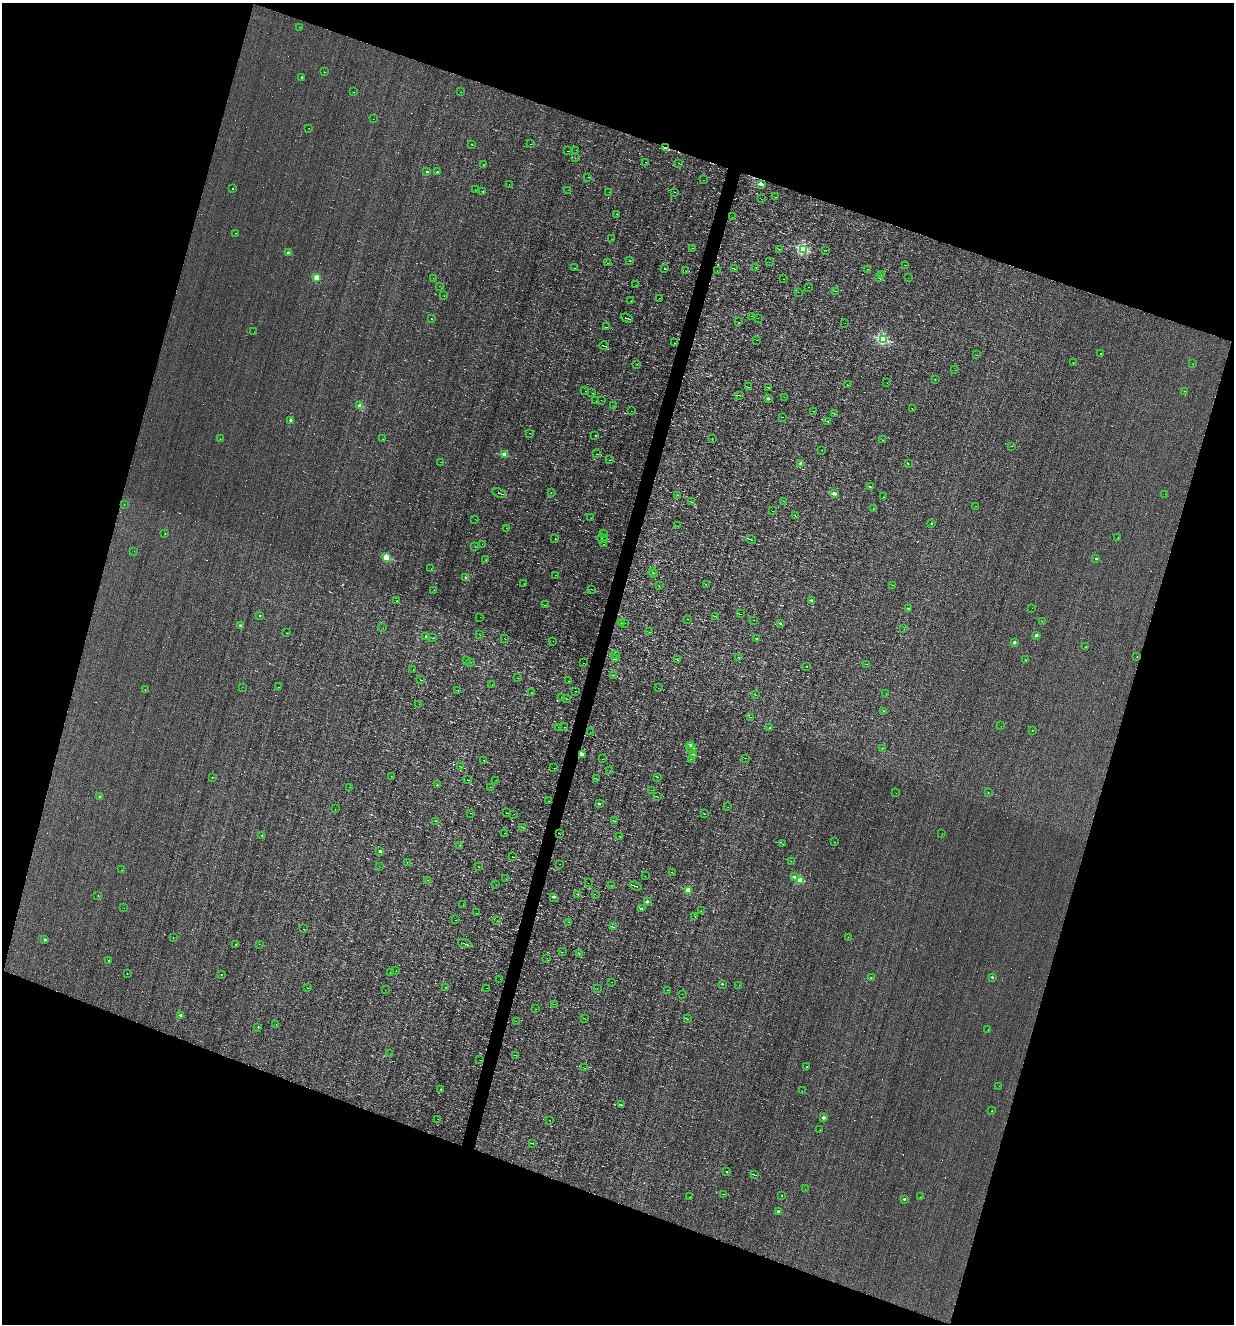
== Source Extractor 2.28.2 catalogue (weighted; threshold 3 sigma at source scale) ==
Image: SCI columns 252-5177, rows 1-5287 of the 5302 x 5287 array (HDU 1 of 3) = the unmasked area's bounding box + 8 px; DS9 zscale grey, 4 x 4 block average (1 PNG px = mean of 4 x 4 image px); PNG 1236 x 1326 px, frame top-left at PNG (2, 3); each listed source drawn as its Kron ellipse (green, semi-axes under 4 px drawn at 4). Shown black and unused: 38% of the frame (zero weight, under 4 of 8 exposures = <1% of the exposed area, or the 3 px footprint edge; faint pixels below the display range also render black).
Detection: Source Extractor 2.28.2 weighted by HDU 2 'WHT'. Background 0.00382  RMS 0.031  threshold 0.127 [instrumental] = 3 sigma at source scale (4.09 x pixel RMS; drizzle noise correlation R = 1.36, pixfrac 0.8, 0.05/0.05 arcsec/px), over >= 5 px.
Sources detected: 558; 37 too faint to see at this stretch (4 x 4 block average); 150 cosmic-ray / hot-pixel residue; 1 long thin detection or spike segment (spike, bleed or trail) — neither listed nor drawn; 3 inside a brighter listed object's ellipse — not listed separately; the other 367 listed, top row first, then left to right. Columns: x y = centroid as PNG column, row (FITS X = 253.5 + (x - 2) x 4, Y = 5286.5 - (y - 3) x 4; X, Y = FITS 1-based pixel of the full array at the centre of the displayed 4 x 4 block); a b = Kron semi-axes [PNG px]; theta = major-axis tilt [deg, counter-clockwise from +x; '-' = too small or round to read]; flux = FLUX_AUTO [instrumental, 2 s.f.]
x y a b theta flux
299 27 2 2 - 2.9
324 72 2 2 - 8
302 77 2 2 - 53
353 92 2 2 - 3.3
460 92 2 2 - 2.3
373 119 2 2 - 2.2
309 128 2 2 - 4.5
472 144 2 2 - 4.8
530 144 2 2 - 4.7
665 148 2 2 - 370
576 150 2 2 - 2.4
567 151 2 2 - 2.8
575 158 2 2 - 2.1
645 162 2 2 - 4.1
679 163 2 2 - 5.8
483 165 2 2 - 11
427 172 2 2 - 33
437 172 2 2 - 58
588 177 2 2 - 5
703 180 2 2 - 2.9
761 184 2 2 - 300
509 185 2 2 - 2.3
232 189 2 2 - 5.9
475 190 2 2 - 3
568 190 2 2 - 2.3
483 191 2 2 - 24
609 192 2 2 - 2.3
674 192 2 2 - 3.5
775 197 2 2 - 3.8
761 199 2 2 - 3.2
616 214 2 2 - 31
732 217 2 2 - 1.9
235 233 2 2 - 5
612 239 2 2 - 2.9
692 248 2 2 - 2.2
779 249 2 2 - 4.7
803 249 2 2 - 2300
826 251 2 2 - 3.1
288 253 2 2 - 150
630 261 2 2 - 10
769 262 2 2 - 2.1
607 263 2 2 - 4.7
905 265 2 2 - 14
574 268 2 2 - 4.8
664 268 2 2 - 17
756 268 2 2 - 2.4
735 269 2 2 - 9.4
868 269 2 2 - 2.6
685 271 2 2 - 2.6
717 271 2 2 - 2
881 275 2 2 - 2.7
316 277 2 2 - 570
880 277 2 2 - 19
433 278 2 2 - 17
908 278 2 2 - 2
783 279 2 2 - 2
636 285 2 2 - 3.5
439 286 2 2 - 2.8
808 287 2 2 - 2.6
836 291 3 2 - 4.4
798 292 2 2 - 2.6
444 296 2 2 - 3.7
660 298 2 2 - 2.9
631 301 2 2 - 3.6
751 316 2 2 - 3.3
627 318 6 2 -19 18
758 318 2 2 - 2.2
431 319 2 2 - 13
739 322 2 2 - 2.5
845 323 2 2 - 2.4
606 327 2 2 - 5.2
254 332 2 2 - 2.3
883 339 2 2 - 2400
757 340 2 2 - 3.9
674 343 2 2 - 3.4
604 346 5 2 - 19
1101 353 2 2 - 15
977 355 2 2 - 2.7
1073 363 2 2 - 16
637 364 2 2 - 4.5
1193 364 2 2 - 6.9
955 370 2 2 - 2.4
935 379 2 2 - 16
887 383 2 2 - 1.9
848 385 2 2 - 5.4
748 387 2 2 - 7
769 387 2 2 - 4.9
585 391 2 2 - 2.7
1184 391 2 2 - 6.4
592 393 2 2 - 4.3
740 395 2 2 - 9.2
784 397 2 2 - 2.2
768 398 2 2 - 130
601 400 2 2 - 3.5
596 401 2 2 - 2.7
360 405 2 2 - 270
614 406 2 2 - 5.8
912 408 2 2 - 3.9
631 411 2 2 - 3.2
814 411 2 2 - 2.2
834 414 2 2 - 4.9
782 417 2 2 - 5.4
291 420 2 2 - 180
827 421 4 2 - 12
530 433 3 2 - 5.2
595 435 2 2 - 6.6
712 438 2 2 - 2.4
220 439 2 2 - 13
383 439 2 2 - 2.2
883 440 2 2 - 2.7
1012 446 2 2 - 9.1
822 450 2 2 - 1.7
504 454 2 2 - 360
597 454 3 2 - 11
609 460 2 2 - 3.6
441 462 2 2 - 5.4
801 463 2 2 - 110
908 463 2 2 - 20
870 487 2 2 - 48
551 492 2 2 - 1.9
499 493 7 2 -20 20
834 494 2 2 - 200
1165 494 2 2 - 3.8
678 495 2 2 - 2.8
883 497 2 2 - 3.1
783 501 2 2 - 1.9
692 502 2 2 - 4.9
124 505 2 2 - 3.7
976 506 2 2 - 2.9
873 508 2 2 - 4.8
772 511 2 2 - 2.2
796 516 2 2 - 4.2
591 518 2 2 - 3.3
475 519 2 2 - 4
931 524 2 2 - 12
678 526 2 2 - 2.3
506 528 2 2 - 2.6
165 534 2 2 - 10
604 534 2 2 - 3.1
1118 538 2 2 - 2.7
555 539 2 2 - 2.6
603 539 5 2 - 16
751 540 5 2 - 28
482 544 2 2 - 2.2
603 544 2 2 - 2.8
475 546 2 2 - 3.6
134 551 2 2 - 33
386 557 2 2 - 1200
1096 559 2 2 - 51
486 560 2 2 - 7.2
431 569 2 2 - 2.4
653 572 2 2 - 2.2
654 573 2 2 - 2.3
556 575 2 2 - 4.1
466 578 2 2 - 180
524 584 2 2 - 3
706 584 2 2 - 3.7
893 585 2 2 - 3.5
659 586 2 2 - 2.2
591 589 2 2 - 4.8
434 590 2 2 - 2.3
396 601 2 2 - 15
812 601 2 2 - 17
545 605 2 2 - 3.9
908 608 2 2 - 37
1032 608 2 2 - 3.2
740 614 2 2 - 5.7
259 615 2 2 - 28
715 616 2 2 - 3.9
480 617 2 2 - 3.6
688 619 2 2 - 12
754 620 2 2 - 2.2
1042 621 2 2 - 7.5
621 623 3 2 - 7
624 623 2 2 - 8
780 624 2 2 - 54
240 625 2 2 - 98
383 628 2 2 - 2.7
904 629 2 2 - 4.2
649 632 2 2 - 2.2
286 633 2 2 - 3.6
479 634 2 2 - 3.8
1036 635 2 2 - 170
426 636 2 2 - 64
433 638 2 2 - 6.6
504 639 2 2 - 2.3
757 639 2 2 - 18
553 641 2 2 - 2
1014 642 2 2 - 140
1086 647 2 2 - 4.2
615 655 5 2 - 18
739 657 2 2 - 16
1137 657 2 2 - 11
615 658 2 2 - 140
466 660 2 2 - 2.5
677 660 2 2 - 5.6
1025 660 2 2 - 4.1
470 662 2 2 - 3.6
583 663 2 2 - 2.8
867 664 2 2 - 3
807 667 2 2 - 5.4
413 670 2 2 - 2.7
613 675 2 2 - 12
517 678 2 2 - 2.7
420 680 3 2 - 8.5
568 681 2 2 - 2.3
492 684 2 2 - 2.3
242 687 2 2 - 3.2
279 687 2 2 - 5.3
658 688 2 2 - 2
145 689 2 2 - 3.1
458 691 2 2 - 3
576 691 2 2 - 4.3
531 692 2 2 - 4
886 694 2 2 - 1.8
756 695 2 2 - 3.4
561 697 2 2 - 3.2
566 699 2 2 - 4.7
419 704 2 2 - 2.3
884 711 2 2 - 26
751 717 2 2 - 2.4
1001 726 2 2 - 1.7
558 727 2 2 - 2.6
564 727 2 2 - 15
770 728 2 2 - 8.8
1032 730 2 2 - 13
590 732 2 2 - 2.1
691 745 2 2 - 130
691 748 5 2 - 9.9
882 748 2 2 - 6.7
582 755 2 2 - 460
694 755 2 2 - 190
745 758 2 2 - 4.6
603 759 2 2 - 3.1
691 759 2 2 - 3.6
484 760 2 2 - 6.1
460 766 3 2 - 9.3
554 768 2 2 - 1.3
610 771 2 2 - 2.5
391 776 2 2 - 4
212 777 2 2 - 12
658 777 2 2 - 4.3
596 778 2 2 - 4.9
467 780 3 2 - 7.6
496 780 2 2 - 4.2
437 785 2 2 - 35
350 787 2 2 - 2.5
490 787 2 2 - 2.1
652 790 2 2 - 2.3
896 793 2 2 - 2.2
988 793 2 2 - 11
100 797 2 2 - 84
658 797 2 2 - 3.4
548 801 2 2 - 2.6
599 803 2 2 - 48
728 807 2 2 - 2.5
335 809 2 2 - 1.9
471 813 2 2 - 3.7
507 813 3 2 - 5.8
514 814 2 2 - 2.2
705 814 2 2 - 4.8
436 821 3 2 - 11
614 821 3 2 - 6.6
523 827 2 2 - 3.8
504 833 2 2 - 7.7
560 834 2 2 - 4.7
942 834 2 2 - 2.1
262 835 2 2 - 39
620 836 2 2 - 4
835 842 2 2 - 5.6
783 844 2 2 - 3.8
459 845 2 2 - 7.7
380 851 2 2 - 98
512 857 2 2 - 3.8
791 861 2 2 - 2.4
407 862 2 2 - 3.5
560 864 2 2 - 1.9
379 866 2 2 - 2.4
478 867 2 2 - 4.5
122 870 2 2 - 2.2
672 872 2 2 - 3.9
645 876 2 2 - 3
795 877 2 2 - 39
506 879 2 2 - 5
428 880 2 2 - 2.5
801 880 2 2 - 810
588 883 2 2 - 1.7
496 885 2 2 - 2.1
611 885 2 2 - 3.7
636 886 6 2 -20 27
689 890 2 2 - 730
578 894 2 2 - 13
595 894 2 2 - 2.6
98 896 2 2 - 15
554 897 2 2 - 81
647 902 2 2 - 140
463 905 2 2 - 3.1
124 908 2 2 - 2.4
642 909 2 2 - 94
701 911 2 2 - 4.2
476 913 2 2 - 3.2
695 916 2 2 - 3.2
455 920 2 2 - 3.3
497 921 2 2 - 3.4
569 922 2 2 - 2.3
613 927 3 2 - 5.9
304 929 2 2 - 4.6
848 937 2 2 - 7.8
173 938 2 2 - 7.9
45 940 2 2 - 71
236 944 2 2 - 24
259 944 2 2 - 3.1
465 944 7 2 -20 20
562 952 2 2 - 5.7
579 954 2 2 - 4.2
547 958 2 2 - 1.8
108 960 2 2 - 9
396 971 2 2 - 8.8
391 972 2 2 - 15
127 973 2 2 - 7.2
221 975 2 2 - 5.4
992 977 2 2 - 63
871 978 2 2 - 28
500 979 2 2 - 2.4
612 982 2 2 - 2
722 984 2 2 - 44
739 985 2 2 - 4.6
445 987 2 2 - 9.5
307 988 2 2 - 4.5
487 988 2 2 - 2.1
597 989 2 2 - 3.3
385 990 2 2 - 1.6
668 990 2 2 - 4.7
682 994 2 2 - 1.9
555 1004 2 2 - 1.7
536 1009 2 2 - 2.1
180 1015 2 2 - 95
585 1019 2 2 - 3.5
687 1019 3 2 - 8.2
516 1021 2 2 - 3.2
276 1024 2 2 - 2
258 1027 2 2 - 25
988 1030 2 2 - 4.4
390 1054 2 2 - 2.2
516 1055 2 2 - 3.3
480 1060 2 2 - 3.3
807 1067 2 2 - 9.3
585 1068 2 2 - 2.6
999 1086 2 2 - 4.4
441 1089 2 2 - 6.9
802 1091 2 2 - 3.7
621 1105 2 2 - 48
992 1111 2 2 - 22
824 1118 2 2 - 140
438 1119 2 2 - 4.6
550 1121 2 2 - 3
820 1130 2 2 - 5
532 1143 4 2 - 12
727 1172 2 2 - 31
755 1175 3 2 - 8.9
805 1189 2 2 - 10
724 1194 2 2 - 3.5
782 1196 2 2 - 5.6
690 1197 2 2 - 2.9
920 1197 2 2 - 5.4
904 1199 2 2 - 76
778 1211 2 2 - 59
Overlapping masked pixels (flux is a lower limit): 2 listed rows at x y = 665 148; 582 755
Diffuse or blended objects may show on this block-average render without a row.